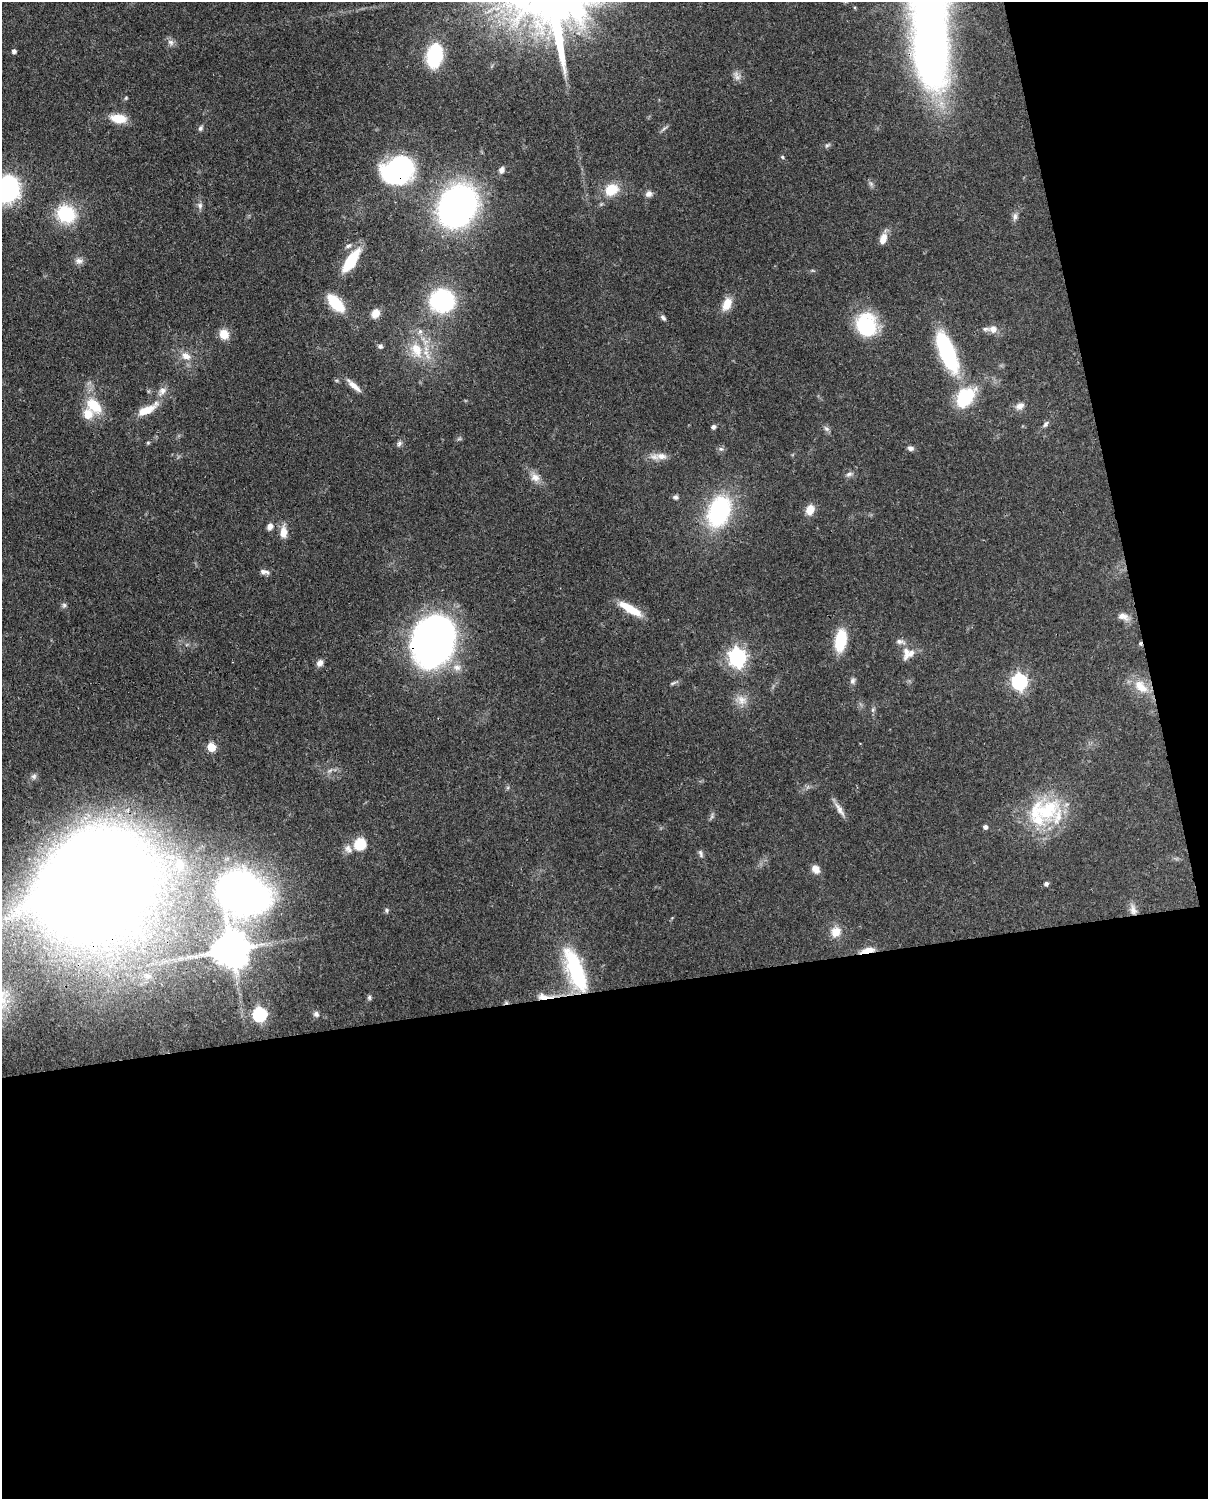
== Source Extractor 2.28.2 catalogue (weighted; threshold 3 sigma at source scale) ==
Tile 12 of 4 x 3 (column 4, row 3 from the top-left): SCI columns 3707-4912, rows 155-1651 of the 5000 x 4911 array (HDU 1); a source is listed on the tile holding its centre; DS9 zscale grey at full resolution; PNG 1210 x 1501 px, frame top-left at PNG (2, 2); no overlay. Shown black and unused: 39% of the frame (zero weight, under 3 of 4 exposures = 7% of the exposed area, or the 3 px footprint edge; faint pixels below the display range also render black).
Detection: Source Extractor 2.28.2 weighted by HDU 2 'WHT'; one run over the whole footprint, this tile lists its part. Background 0.0986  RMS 0.0041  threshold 0.0184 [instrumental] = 3 sigma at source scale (4.5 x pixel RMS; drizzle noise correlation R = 1.50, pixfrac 1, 0.05/0.05 arcsec/px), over >= 5 px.
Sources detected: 106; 3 too faint to see at this stretch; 1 inside a brighter object's white glare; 1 cosmic-ray / hot-pixel residue — not listed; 8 inside a brighter listed object's ellipse — not listed separately; the other 93 listed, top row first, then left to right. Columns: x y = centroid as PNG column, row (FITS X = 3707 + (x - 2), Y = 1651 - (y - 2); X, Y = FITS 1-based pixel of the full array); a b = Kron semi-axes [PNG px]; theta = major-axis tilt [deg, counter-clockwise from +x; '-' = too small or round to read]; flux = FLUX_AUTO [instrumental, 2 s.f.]
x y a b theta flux
171 42 10 7 -45 1.7
931 45 147 40 -86 290
14 51 4 4 - 1.4
434 55 16 10 80 44
737 76 14 8 -60 2.1
126 98 5 4 - 0.52
118 118 19 10 -7 7.6
200 128 8 6 66 1.1
782 157 5 4 - 0.57
397 170 35 28 17 59
502 170 9 7 65 1.7
7 189 30 26 59 47
612 190 15 12 32 9.8
649 194 9 9 - 1.8
200 206 9 7 87 1.5
457 206 27 21 57 220
66 214 24 21 -26 20
1015 216 10 6 89 1.5
883 239 13 8 69 3.8
348 246 9 5 28 1.2
351 260 22 8 55 20
79 261 11 8 1 2.1
442 301 29 26 0 37
336 303 18 8 -48 19
727 304 16 10 67 5.8
375 313 10 8 61 4.6
663 318 9 5 -44 1.1
866 325 25 21 -74 27
993 329 11 11 - 3.3
224 334 12 10 -58 4.9
380 346 7 5 12 1
416 350 25 16 -65 12
944 351 61 15 -63 36
186 356 14 9 -22 4
354 386 21 6 -42 3.5
162 391 14 9 57 2.9
94 406 23 14 -46 11
1020 406 11 8 29 2.5
147 410 24 8 28 8.4
1046 424 9 5 53 1
713 427 5 4 - 1.2
826 429 9 6 -47 1.2
148 443 5 4 - 0.48
399 443 8 6 72 1.2
910 448 8 6 -12 1.4
721 449 7 5 -40 0.97
661 456 18 9 -4 3.8
849 474 10 5 15 1.3
535 477 13 11 -23 3.5
676 497 8 6 -6 1.1
810 510 10 8 69 5.3
719 511 31 21 68 49
270 526 8 7 - 2
283 532 15 8 89 4.4
264 572 13 6 -9 1.7
64 605 6 6 - 0.92
630 609 29 8 -30 9.4
1123 616 16 9 -22 3.3
841 640 21 10 80 18
900 641 15 6 -12 1.8
433 642 42 33 74 180
1140 643 6 4 89 0.67
906 653 21 8 84 3.3
737 657 7 7 - 180
320 663 8 7 - 2.1
852 681 9 6 69 1.2
1019 681 7 6 - 100
673 683 10 4 26 0.85
1141 687 24 14 -42 8.5
742 700 15 12 -39 4.2
873 710 6 4 -72 0.74
211 747 5 5 - 16
34 776 8 7 - 1.3
839 809 23 6 -58 2.8
1044 811 48 31 13 34
985 827 5 4 - 1.3
360 844 14 13 - 9
701 854 11 5 -70 1.1
180 865 9 8 - 7.6
816 869 10 8 -49 3.1
95 882 66 51 38 1700
1046 884 5 5 - 1.2
242 893 30 25 -32 280
387 910 6 5 - 0.8
1133 910 16 8 -77 3
836 932 13 11 63 5.1
231 949 10 10 - 1100
867 950 16 6 12 4.8
575 970 54 18 -70 39
369 997 7 5 88 0.86
544 997 24 7 0 4.9
259 1014 6 6 - 66
316 1014 7 7 - 1.4
Overlapping masked pixels (flux is a lower limit): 10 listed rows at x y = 931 45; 397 170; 433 642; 1140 643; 95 882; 242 893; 1133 910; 867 950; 575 970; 544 997
Isophote crosses this tile's border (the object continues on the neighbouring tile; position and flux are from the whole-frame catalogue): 2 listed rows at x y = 931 45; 7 189